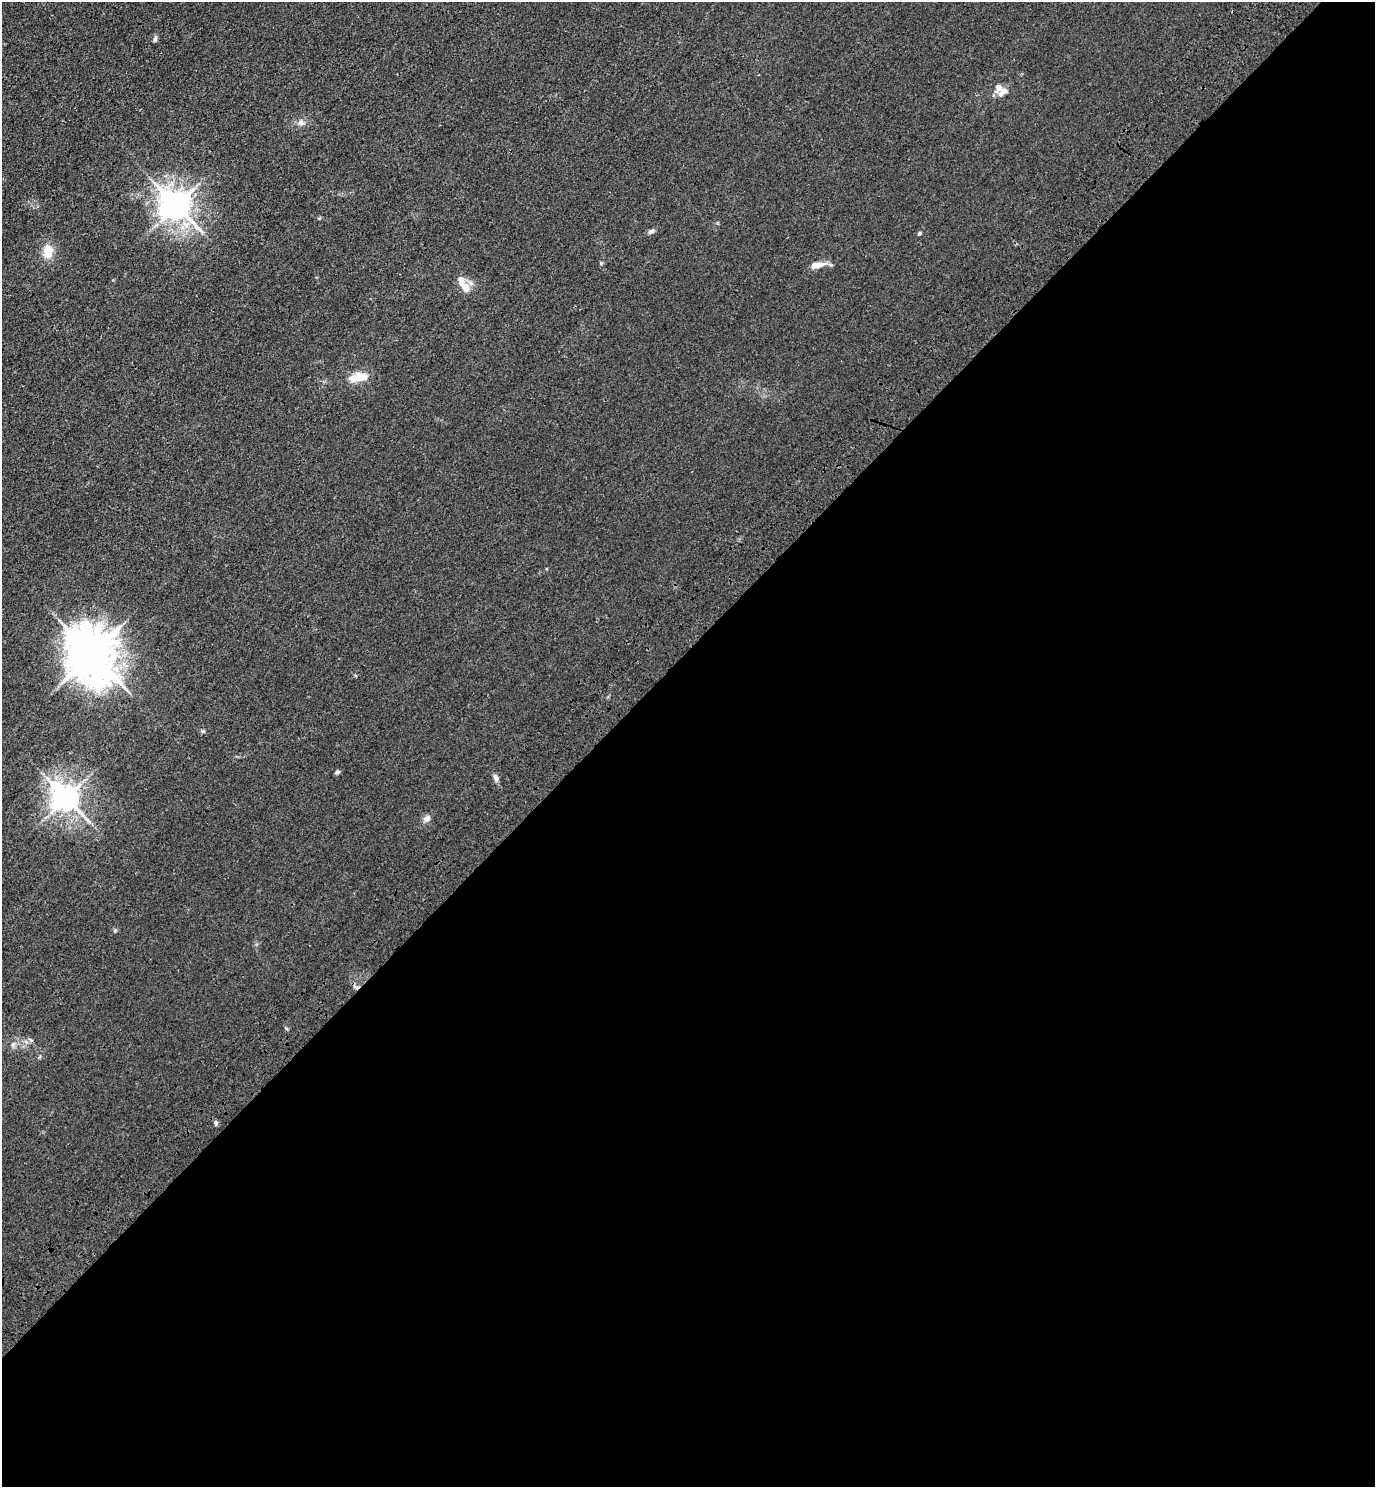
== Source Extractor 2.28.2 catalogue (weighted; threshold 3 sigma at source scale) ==
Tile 15 of 4 x 4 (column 3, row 4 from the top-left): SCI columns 3125-4497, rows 88-1572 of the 6111 x 6115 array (HDU 1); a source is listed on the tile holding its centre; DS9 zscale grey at full resolution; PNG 1377 x 1489 px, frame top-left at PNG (2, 2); no overlay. Shown black and unused: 56% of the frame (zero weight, under 3 of 4 exposures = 6% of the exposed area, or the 3 px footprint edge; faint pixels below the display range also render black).
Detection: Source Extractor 2.28.2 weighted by HDU 2 'WHT'; one run over the whole footprint, this tile lists its part. Background 0.0215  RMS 0.0053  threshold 0.0238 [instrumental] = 3 sigma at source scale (4.5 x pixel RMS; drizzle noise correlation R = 1.50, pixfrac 1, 0.05/0.05 arcsec/px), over >= 5 px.
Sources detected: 24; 2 cosmic-ray / hot-pixel residue — not listed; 2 inside a brighter listed object's ellipse — not listed separately; the other 20 listed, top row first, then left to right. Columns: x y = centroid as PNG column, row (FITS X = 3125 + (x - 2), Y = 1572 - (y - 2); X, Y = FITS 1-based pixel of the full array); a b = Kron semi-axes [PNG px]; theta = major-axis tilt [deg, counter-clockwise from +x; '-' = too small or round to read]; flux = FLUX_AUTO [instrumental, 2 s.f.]
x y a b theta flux
155 39 9 4 77 1.1
998 87 12 9 77 3.8
301 123 9 7 -1 2.4
176 206 10 8 -42 840
651 231 8 5 20 1.6
919 233 5 4 - 0.65
48 251 15 11 85 8.2
601 263 5 4 - 0.62
818 265 20 7 13 5.3
465 288 17 10 -52 5.8
361 377 19 12 0 8.3
91 654 17 14 -65 2200
203 731 6 4 -20 0.79
337 772 6 4 25 1.1
496 778 9 6 -65 2
66 798 9 8 - 670
427 819 10 7 42 2.7
115 930 5 5 - 0.74
13 1044 8 5 64 1.4
215 1123 7 4 -81 1